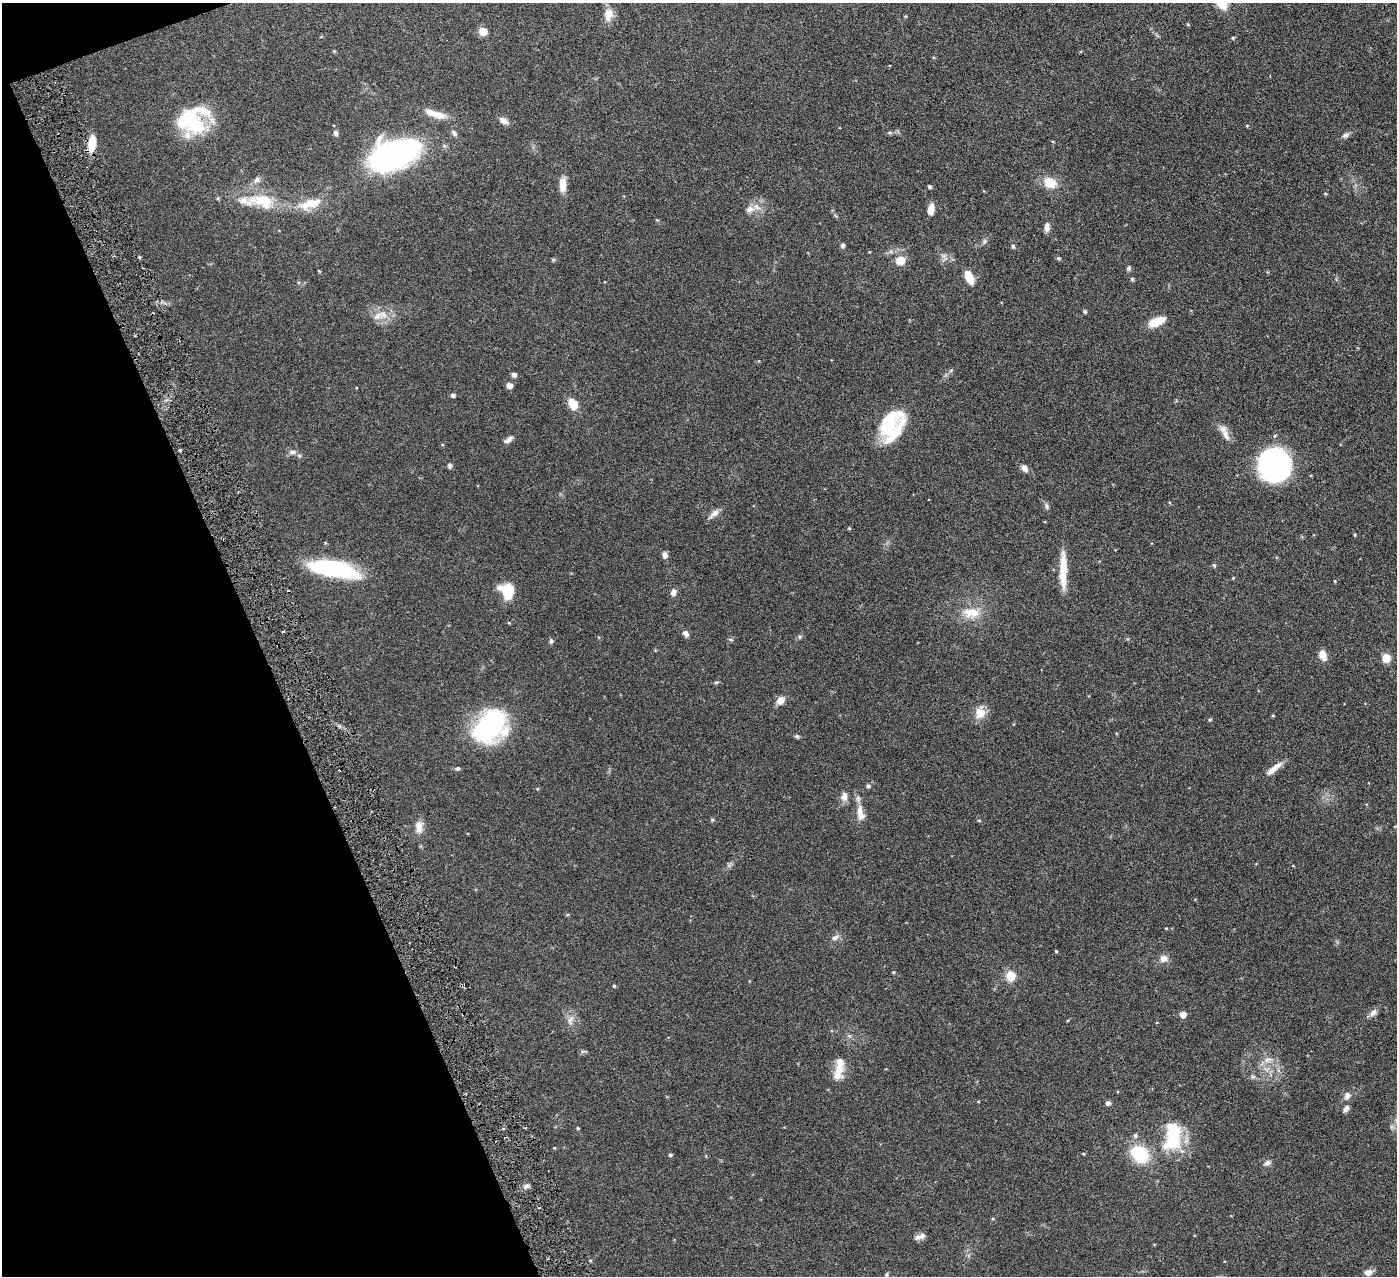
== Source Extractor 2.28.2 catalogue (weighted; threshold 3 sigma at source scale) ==
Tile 5 of 4 x 4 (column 1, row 2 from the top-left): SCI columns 6-1400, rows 2711-3984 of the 5591 x 5550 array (HDU 1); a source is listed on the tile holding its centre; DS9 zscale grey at full resolution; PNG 1399 x 1278 px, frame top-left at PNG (2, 3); no overlay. Shown black and unused: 19% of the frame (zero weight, under 3 of 6 exposures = <1% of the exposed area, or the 3 px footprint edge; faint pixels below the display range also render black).
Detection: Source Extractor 2.28.2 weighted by HDU 2 'WHT'; one run over the whole footprint, this tile lists its part. Background 0.139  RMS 0.0046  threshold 0.0188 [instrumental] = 3 sigma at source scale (4.09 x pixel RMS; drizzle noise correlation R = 1.36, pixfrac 0.8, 0.05/0.05 arcsec/px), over >= 5 px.
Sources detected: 115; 1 cosmic-ray / hot-pixel residue — not listed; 7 inside a brighter listed object's ellipse — not listed separately; the other 107 listed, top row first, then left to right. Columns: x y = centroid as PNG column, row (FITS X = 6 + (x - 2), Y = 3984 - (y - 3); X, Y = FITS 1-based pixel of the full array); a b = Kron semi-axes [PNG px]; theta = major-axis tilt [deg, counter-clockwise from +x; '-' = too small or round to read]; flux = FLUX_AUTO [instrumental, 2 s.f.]
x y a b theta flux
1221 3 13 8 -51 8.9
608 14 16 11 80 4.4
483 31 6 6 - 7
1233 38 4 4 - 0.46
437 115 21 10 -18 5.4
190 121 34 33 - 27
504 121 12 7 -36 2.2
1247 126 5 3 - 0.33
336 133 7 6 - 1.1
454 133 9 6 -48 1.2
1345 135 8 6 33 1.2
92 144 18 8 83 7.3
394 155 43 24 20 110
257 180 9 7 18 1.5
1050 183 15 12 -20 6.8
563 185 15 7 90 5
930 187 5 4 - 0.69
1325 194 5 3 - 0.38
218 198 5 3 - 0.45
262 200 35 17 -13 15
310 204 35 12 17 9.1
749 209 13 9 17 2.8
931 209 11 6 79 3.8
1047 227 10 6 87 2.2
985 241 8 5 73 0.91
843 245 5 5 - 0.95
1013 246 5 4 - 0.73
1059 258 5 4 - 0.66
900 260 10 8 19 5.2
1129 268 6 5 - 0.81
319 271 4 3 - 0.34
969 277 13 7 -67 7.4
1132 279 5 5 - 0.53
1085 311 5 4 - 0.67
377 316 13 8 40 3.1
1156 322 18 8 22 7.6
514 375 5 5 - 1.4
509 386 5 5 - 2.8
356 388 4 2 - 0.26
453 395 5 4 - 1.1
573 404 11 8 -58 6.2
887 421 42 16 34 13
1226 435 19 8 -65 3.3
508 440 13 5 36 1.6
180 450 4 3 - 0.47
292 452 10 6 0 1.5
1275 465 24 23 - 110
450 466 6 5 - 0.94
1024 468 10 6 -56 2.1
1046 506 9 4 -79 0.91
714 514 16 7 39 2.4
1355 535 5 3 - 0.38
665 555 8 6 -80 1.6
1214 565 5 5 - 0.64
333 568 46 14 -10 47
1063 571 40 7 90 11
1233 578 4 4 - 0.33
507 591 14 11 -65 15
673 592 8 6 75 1.8
971 613 25 14 -2 8.1
686 634 9 7 -52 1.5
799 637 6 4 71 0.6
731 640 6 3 -19 0.49
551 641 7 5 -90 0.73
1323 655 12 7 -69 3.8
1386 658 7 7 - 5.5
716 682 7 3 9 0.55
780 701 10 8 39 2.9
980 713 16 14 76 4.7
1210 719 5 3 - 0.43
490 726 33 23 44 63
797 736 7 4 -2 0.65
458 768 6 5 - 0.7
1274 768 24 6 39 3.7
868 786 6 5 - 0.75
844 797 12 8 80 2.4
860 814 22 9 -78 4.5
979 820 5 3 - 0.37
419 827 16 9 -85 3.7
1166 928 4 3 - 0.31
835 937 11 6 30 1.5
1056 951 4 4 - 0.39
1164 958 11 9 16 2.6
893 972 5 3 - 0.36
1011 976 6 6 - 15
614 986 4 4 - 0.42
1373 1012 13 6 45 1.8
1183 1015 5 5 - 3.7
570 1020 14 7 78 2.5
1268 1060 12 6 17 2.2
839 1069 15 12 78 5.1
1252 1077 6 6 - 0.95
1347 1096 10 8 73 1.9
1108 1103 6 5 - 1.1
1346 1108 9 6 56 1.4
578 1128 4 3 - 0.41
1135 1135 6 6 - 0.96
1173 1137 32 18 81 22
554 1148 4 3 - 0.32
1083 1154 4 3 - 0.33
1140 1154 16 13 -38 20
670 1155 5 4 - 0.66
1267 1163 9 6 26 1.3
526 1186 8 5 16 1.4
920 1237 15 6 19 1.8
1368 1273 9 7 13 2.1
886 1275 8 3 71 0.62
Overlapping masked pixels (flux is a lower limit): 1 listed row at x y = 92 144
Isophote crosses this tile's border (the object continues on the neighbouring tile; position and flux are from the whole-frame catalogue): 1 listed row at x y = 1221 3